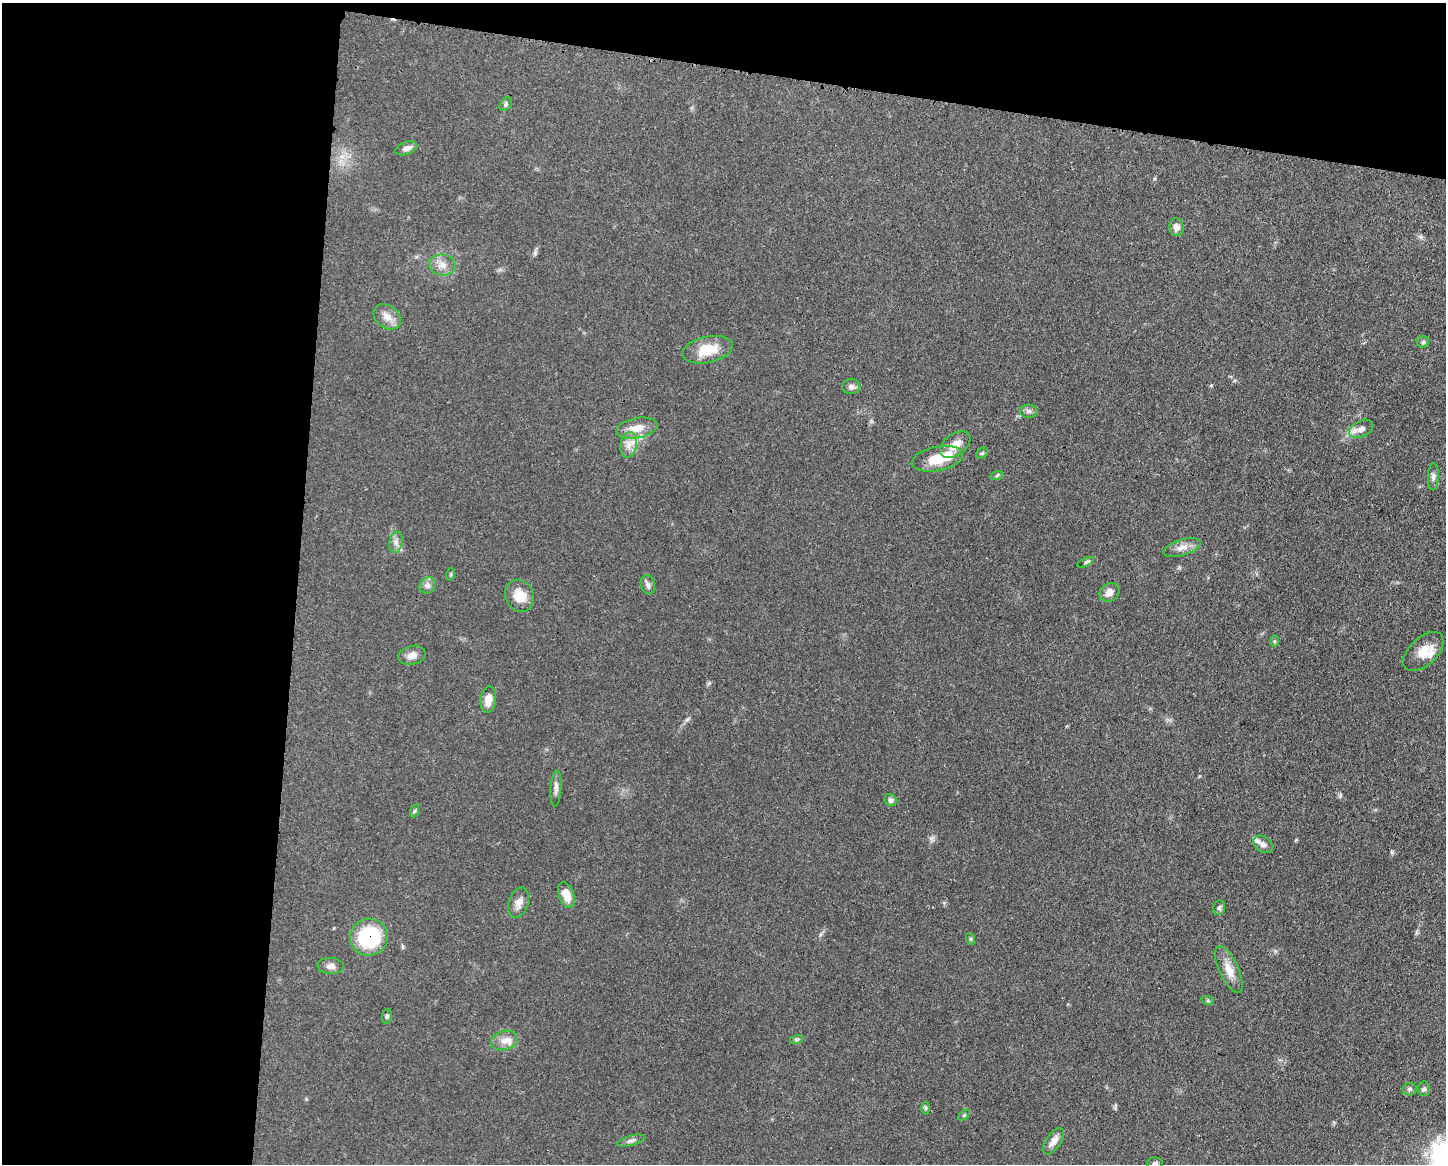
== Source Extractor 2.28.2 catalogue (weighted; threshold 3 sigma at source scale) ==
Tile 1 of 3 x 4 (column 1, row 1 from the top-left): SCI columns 114-1557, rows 3489-4650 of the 4672 x 4656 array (HDU 1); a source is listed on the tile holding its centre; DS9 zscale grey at full resolution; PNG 1448 x 1166 px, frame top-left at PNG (2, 3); each listed source drawn as its Kron ellipse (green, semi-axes under 4 px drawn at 4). Shown black and unused: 27% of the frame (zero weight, under 3 of 4 exposures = <1% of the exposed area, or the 3 px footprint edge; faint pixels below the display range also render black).
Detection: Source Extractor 2.28.2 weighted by HDU 2 'WHT'; one run over the whole footprint, this tile lists its part. Background 0.0585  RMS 0.0042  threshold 0.019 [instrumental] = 3 sigma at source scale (4.5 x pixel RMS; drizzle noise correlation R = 1.50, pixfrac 1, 0.05/0.05 arcsec/px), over >= 5 px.
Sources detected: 54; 3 inside a brighter listed object's ellipse — not listed separately; the other 51 listed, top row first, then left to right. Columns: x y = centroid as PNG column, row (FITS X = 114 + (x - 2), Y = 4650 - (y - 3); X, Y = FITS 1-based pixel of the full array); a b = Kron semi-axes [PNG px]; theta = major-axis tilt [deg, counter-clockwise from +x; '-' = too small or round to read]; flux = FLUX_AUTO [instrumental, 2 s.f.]
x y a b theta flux
506 104 8 5 52 0.88
406 148 11 6 21 1.9
1176 227 9 7 -80 2.5
442 265 13 10 -6 3.6
387 317 15 11 -37 3.9
1423 342 6 6 - 0.76
708 350 25 13 12 11
851 387 9 7 -2 1.5
1029 411 9 6 0 1.2
637 428 21 10 10 6.1
1361 429 13 8 27 2.8
629 445 13 8 79 3.2
955 445 17 10 36 4.9
982 453 6 5 - 0.66
937 459 26 12 12 11
997 475 6 4 20 0.64
1433 477 13 5 89 1.5
396 542 10 6 81 1.9
1182 548 19 8 17 3.3
1085 562 9 4 28 0.68
451 574 6 4 72 0.47
428 585 8 7 - 1.6
648 585 10 7 -74 1.5
1109 592 10 9 - 3.1
520 596 16 14 -65 6.8
1275 641 6 4 89 0.5
1423 651 25 14 43 6.8
412 655 14 9 15 2.8
488 699 13 7 84 4.6
556 788 18 5 86 1.9
890 800 6 5 - 1.2
414 811 7 4 71 0.6
1263 844 11 7 -35 2
566 895 13 7 -68 5.5
519 903 15 10 73 2.9
1219 908 8 5 77 0.96
369 937 19 18 - 29
971 939 6 4 -71 0.58
331 966 13 8 -4 2.3
1229 970 25 9 -65 5.6
1208 1001 6 4 -19 0.56
387 1016 7 5 81 0.77
797 1039 7 4 19 0.7
505 1041 14 9 15 3.4
1409 1089 7 6 - 0.98
1424 1089 7 6 - 0.94
925 1108 6 4 90 0.66
964 1115 6 4 44 0.59
631 1141 14 5 15 1.4
1053 1141 15 7 56 3
1155 1163 8 5 1 0.91
Overlapping masked pixels (flux is a lower limit): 1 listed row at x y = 369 937
Isophote crosses this tile's border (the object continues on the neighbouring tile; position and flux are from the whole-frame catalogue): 1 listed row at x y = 1155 1163